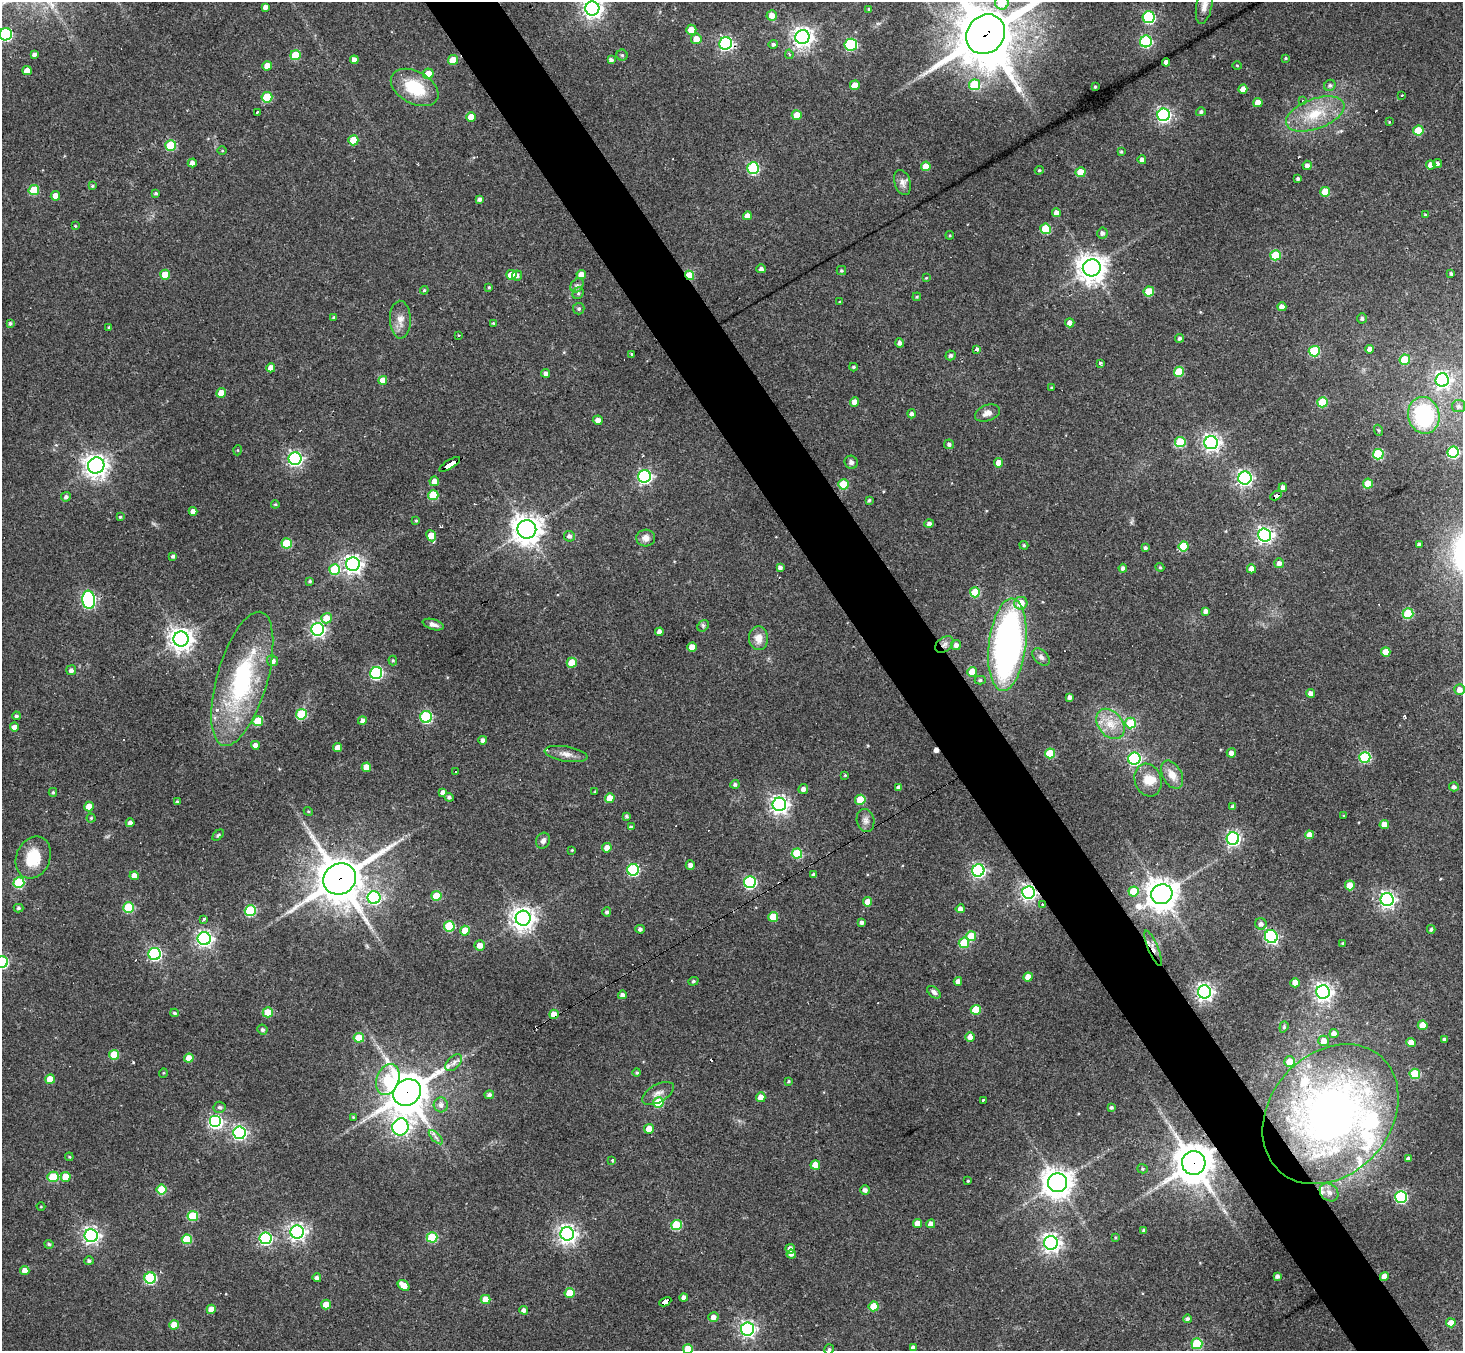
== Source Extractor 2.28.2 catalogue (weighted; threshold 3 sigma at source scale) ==
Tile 6 of 4 x 4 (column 2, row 2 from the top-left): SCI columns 1463-2923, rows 2989-4337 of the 5846 x 5839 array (HDU 1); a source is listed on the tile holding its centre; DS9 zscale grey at full resolution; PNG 1465 x 1353 px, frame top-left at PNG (2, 2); each listed source drawn as its Kron ellipse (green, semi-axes under 4 px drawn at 4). Shown black and unused: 5% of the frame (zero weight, under 3 of 4 exposures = <1% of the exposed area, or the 3 px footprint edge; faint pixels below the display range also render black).
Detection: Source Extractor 2.28.2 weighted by HDU 2 'WHT'; one run over the whole footprint, this tile lists its part. Background 0.0766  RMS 0.0057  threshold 0.0257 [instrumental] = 3 sigma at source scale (4.5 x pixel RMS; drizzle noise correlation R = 1.50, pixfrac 1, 0.05/0.05 arcsec/px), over >= 5 px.
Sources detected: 416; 1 inside a brighter object's white glare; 12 cosmic-ray / hot-pixel residue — neither listed nor drawn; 8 inside a brighter listed object's ellipse — not listed separately; the other 395 listed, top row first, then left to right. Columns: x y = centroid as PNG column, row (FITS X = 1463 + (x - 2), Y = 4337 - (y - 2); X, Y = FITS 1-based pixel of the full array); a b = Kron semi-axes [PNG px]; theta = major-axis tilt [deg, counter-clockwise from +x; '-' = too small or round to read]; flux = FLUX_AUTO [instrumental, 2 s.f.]
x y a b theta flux
1002 3 7 7 - 12
1204 5 19 8 78 4.3
265 7 4 4 - 2.2
592 8 7 7 - 330
869 9 3 3 - 0.85
772 15 5 5 - 4.5
1149 17 6 6 - 65
691 30 5 5 - 7.7
6 34 6 6 - 84
986 34 21 18 50 4000
802 37 7 7 - 360
696 39 5 5 - 6.1
1146 41 6 6 - 60
726 43 6 6 - 130
773 44 4 4 - 1.4
851 45 6 6 - 59
34 54 4 4 - 1.7
789 54 5 3 - 1.1
295 55 5 5 - 17
622 55 5 5 - 0.99
1286 58 4 3 - 0.67
354 60 4 4 - 3.4
453 60 5 5 - 11
611 60 4 4 - 1.7
1166 62 4 4 - 3.6
267 66 5 4 - 5.4
1237 66 4 3 - 0.5
27 71 5 4 - 5
428 74 5 5 - 8.5
855 85 5 4 - 8.6
975 85 5 5 - 33
1330 85 6 5 - 1.3
415 87 26 16 -29 25
1095 87 3 3 - 0.73
1243 89 4 4 - 4
1402 95 3 3 - 1.6
267 97 5 5 - 22
1303 101 3 3 - 3.1
1258 103 5 4 - 6.6
257 112 4 2 - 1.2
1201 112 5 4 - 1.4
1315 114 31 15 20 20
797 115 5 5 - 9.5
1164 115 6 6 - 140
471 117 5 4 - 7.1
1389 122 4 3 - 0.46
1418 130 5 5 - 18
353 140 5 5 - 12
171 145 5 5 - 27
222 151 5 3 - 0.47
1121 152 4 3 - 0.83
1142 160 4 4 - 2.2
192 163 4 4 - 3
1437 164 4 4 - 1.3
1307 165 4 4 - 2.4
1431 165 5 4 - 3.9
926 166 5 5 - 8.8
753 168 6 6 - 58
1039 170 5 3 - 0.67
1081 172 5 5 - 9.4
1298 178 4 3 - 1.2
902 183 13 8 -72 3.1
92 186 4 3 - 0.78
34 190 5 5 - 21
1325 192 5 5 - 11
156 193 4 3 - 0.89
55 196 5 4 - 6.5
479 199 4 3 - 1.7
1057 213 4 4 - 3.8
1425 215 3 3 - 0.71
747 216 4 4 - 3.8
75 226 4 3 - 0.62
1046 229 5 5 - 26
1102 233 5 5 - 1.8
950 235 4 3 - 0.58
1276 255 5 5 - 26
1092 268 9 8 - 670
761 269 5 4 - 1.6
841 271 5 4 - 0.82
1451 273 3 3 - 0.85
581 274 5 4 - 4.6
165 275 5 5 - 10
511 275 5 5 - 11
517 275 5 5 - 1.7
689 275 5 4 - 23
926 278 4 3 - 0.52
577 285 8 6 52 1.6
489 287 4 3 - 0.58
424 290 4 4 - 0.64
1149 292 5 5 - 15
578 293 6 5 - 0.98
917 297 4 4 - 0.61
840 302 4 2 - 0.43
1282 307 4 4 - 3.4
579 309 6 6 - 1
334 317 4 4 - 0.84
1362 318 5 5 - 1.3
400 320 19 10 -88 5.4
10 323 4 4 - 0.98
493 323 4 3 - 0.45
1070 323 4 4 - 3.4
109 327 4 3 - 0.59
459 336 3 3 - 2.2
1179 338 4 4 - 1.2
900 343 4 4 - 2.2
977 349 4 3 - 3.4
1370 349 4 4 - 3.3
1314 351 5 5 - 35
631 354 4 3 - 2
951 355 5 5 - 1.4
1405 360 5 5 - 22
1100 364 3 3 - 5.7
853 367 4 3 - 0.91
271 368 4 4 - 4.3
1179 372 5 5 - 18
545 373 4 4 - 2
383 380 4 4 - 5.8
1442 380 7 6 - 190
1051 387 3 2 - 0.47
221 393 5 4 - 6.6
855 402 4 4 - 4.2
1323 402 5 5 - 24
1458 406 7 6 - 1.5
987 413 13 8 19 3.7
912 414 4 4 - 1.7
1424 415 18 15 -78 49
598 420 5 4 - 2.8
1378 430 5 3 - 0.52
1180 442 5 5 - 27
1211 443 7 6 - 210
949 444 5 5 - 1.3
238 450 5 3 - 0.53
1453 452 6 5 - 48
1378 454 5 5 - 36
295 459 6 6 - 160
851 462 7 6 - 1.6
999 463 5 4 - 7
450 464 12 3 31 100
96 465 8 7 - 460
645 476 6 6 - 130
1245 478 6 6 - 170
434 481 5 5 - 3.9
843 484 5 5 - 23
1368 484 5 5 - 14
1283 488 4 4 - 2.6
433 495 5 5 - 22
1276 495 6 4 28 50
66 497 5 4 - 1.6
869 500 4 4 - 0.94
275 504 4 4 - 0.57
193 511 4 4 - 3.6
120 517 4 4 - 0.67
416 521 4 3 - 0.6
929 524 5 4 - 2
527 529 9 9 - 690
1264 535 6 6 - 200
431 536 6 5 - 8.1
569 536 5 5 - 1.8
646 538 9 8 - 3.5
287 543 5 5 - 27
1419 544 4 3 - 1.7
1024 545 4 3 - 0.75
1183 546 5 5 - 17
1145 548 4 4 - 1.1
173 556 4 4 - 1.4
1279 563 5 5 - 2.8
353 564 7 7 - 280
780 567 4 3 - 1.9
1160 567 4 4 - 0.7
1123 568 4 4 - 1.8
1251 569 4 4 - 4.5
335 570 5 5 - 22
310 581 4 4 - 0.73
975 592 5 5 - 25
89 600 9 6 -83 120
1021 603 6 6 - 8.6
1205 611 4 4 - 2
1408 613 5 5 - 27
327 618 5 5 - 8.3
433 624 11 5 -16 2.4
703 626 6 5 - 1.1
318 629 6 6 - 150
659 632 4 4 - 3
758 638 12 9 -87 5.9
181 639 7 7 - 500
944 644 10 7 39 2.5
956 645 5 5 - 2.4
1007 645 46 18 83 210
692 647 5 4 - 7.4
1386 652 4 4 - 7.7
1041 657 10 6 -45 2.2
393 660 5 4 - 0.81
272 661 6 5 - 3.4
572 663 5 5 - 11
71 670 5 5 - 1.9
972 672 5 5 - 9.7
376 673 6 6 - 85
242 679 69 25 74 71
980 680 5 4 - 0.99
1460 690 5 5 - 3.8
1310 693 4 4 - 2.9
1069 697 4 3 - 2
301 714 5 5 - 33
16 716 4 4 - 1.2
426 717 6 6 - 59
362 720 4 4 - 2.4
258 721 5 5 - 17
1130 723 5 5 - 16
1110 724 17 12 -51 9.8
14 727 4 4 - 2.9
483 740 4 4 - 1.9
255 745 4 4 - 2.7
338 747 4 4 - 3.9
1050 753 5 5 - 24
1231 753 4 4 - 2.8
566 754 21 7 -9 4.3
1365 757 5 5 - 42
1134 759 6 6 - 96
366 767 5 4 - 7.3
456 772 2 2 - 0.44
845 775 4 4 - 0.49
1172 775 15 9 -61 6.6
1148 780 16 13 -70 8.3
735 784 4 4 - 1.2
899 787 4 4 - 2.1
1454 787 5 4 - 2.1
803 789 5 4 - 2.3
53 792 4 4 - 0.84
443 792 4 4 - 2.4
595 792 4 2 - 0.47
449 797 4 4 - 1.3
610 798 5 4 - 9.7
860 800 5 5 - 19
177 801 4 4 - 0.47
779 804 7 6 - 250
89 807 5 4 - 6.8
1233 807 4 3 - 1.8
308 811 5 3 - 0.59
1344 815 3 2 - 0.5
626 816 4 3 - 0.95
91 818 4 4 - 0.71
866 820 11 8 -78 3.1
130 823 4 4 - 2.3
1384 825 4 4 - 5.6
631 827 4 3 - 1.2
218 835 7 4 44 0.85
1310 835 4 4 - 5.8
1233 839 6 6 - 130
543 841 8 6 64 2.2
607 848 5 5 - 5.1
572 850 3 3 - 0.49
797 854 5 5 - 25
33 858 21 17 66 18
690 865 4 4 - 2.4
633 870 6 6 - 68
978 870 6 6 - 120
813 874 3 3 - 1.1
134 876 4 4 - 4.7
340 879 17 15 33 2000
750 882 6 6 - 80
19 883 5 5 - 39
1350 885 5 5 - 9.4
1134 891 5 5 - 16
1028 892 6 6 - 190
1162 894 11 10 - 840
436 896 5 5 - 17
374 898 6 6 - 83
1387 900 6 6 - 200
868 902 4 4 - 6.6
1043 905 3 3 - 5.1
18 908 5 4 - 1
128 908 5 5 - 32
960 909 4 4 - 2.5
250 911 5 5 - 44
607 912 5 4 - 1.4
773 917 5 5 - 13
523 918 7 7 - 480
204 920 3 3 - 2.4
862 923 4 4 - 1.7
1261 924 6 5 - 2.3
449 926 5 5 - 34
640 929 4 4 - 1.5
1431 929 4 4 - 0.97
465 931 5 5 - 8.4
971 936 5 5 - 17
1271 936 7 6 - 100
204 939 6 6 - 190
964 943 5 5 - 23
1343 943 3 3 - 0.77
480 945 5 5 - 4
1153 948 19 5 -67 3.7
155 954 6 6 - 100
2 962 6 6 - 68
1028 977 4 4 - 6.4
693 981 5 4 - 0.76
958 981 4 4 - 2.7
1295 983 4 4 - 5.8
934 992 8 5 -40 1.8
1204 992 6 6 - 230
1323 992 7 6 - 250
622 995 4 4 - 2
976 1010 5 5 - 19
268 1012 5 5 - 12
175 1013 4 4 - 1.1
554 1014 5 4 - 8.1
1423 1025 5 4 - 9.7
1284 1027 6 4 70 0.7
262 1030 5 4 - 1.3
1334 1034 4 4 - 3.8
970 1037 5 4 - 3.3
359 1038 5 5 - 17
1445 1039 4 3 - 1.6
1324 1041 5 5 - 5.6
1411 1043 5 4 - 6.7
114 1055 5 5 - 18
189 1058 4 4 - 6.3
1290 1062 5 5 - 8.9
454 1063 10 6 46 2.2
163 1073 5 3 - 0.5
637 1073 4 4 - 0.82
1415 1074 5 5 - 28
50 1079 5 5 - 11
388 1080 16 11 70 28
789 1081 4 3 - 0.76
407 1092 14 12 38 1500
658 1093 17 8 29 4
489 1095 5 4 - 1.6
761 1097 5 4 - 5.2
984 1100 3 3 - 7.8
658 1102 5 5 - 27
441 1105 7 7 - 2.9
220 1107 6 5 - 1.3
1111 1107 4 4 - 1
1330 1114 77 60 48 300
353 1117 4 3 - 0.46
216 1122 6 6 - 110
400 1127 8 8 - 190
649 1129 5 4 - 9.1
239 1133 6 6 - 130
436 1137 9 3 -45 1.5
69 1157 4 4 - 0.65
1408 1159 4 3 - 1.7
612 1160 3 3 - 0.76
1194 1163 12 12 - 1400
815 1165 5 4 - 8.1
1142 1169 5 4 - 0.81
53 1177 6 5 - 24
66 1177 5 5 - 10
968 1181 3 3 - 0.58
1058 1183 9 9 - 710
161 1190 5 5 - 21
865 1190 4 4 - 2
1329 1192 10 8 -41 3.6
1401 1197 6 6 - 79
41 1207 4 3 - 0.42
193 1216 5 5 - 28
918 1223 4 4 - 6.3
931 1224 4 4 - 3.5
676 1225 5 5 - 32
1144 1230 3 3 - 1
297 1232 6 6 - 220
567 1234 7 6 - 280
91 1236 6 6 - 200
432 1237 5 5 - 33
266 1238 6 6 - 87
1115 1238 4 3 - 0.56
187 1239 5 5 - 22
1051 1243 7 7 - 270
49 1244 4 4 - 1.1
790 1249 5 4 - 3.2
791 1254 4 4 - 1.8
89 1261 5 4 - 1.2
25 1270 4 4 - 4.4
1277 1276 4 4 - 1.6
1384 1277 4 4 - 5.4
150 1278 5 5 - 57
317 1278 4 4 - 1.9
404 1285 6 4 -38 8.4
570 1293 5 5 - 15
684 1298 4 4 - 2.9
485 1299 5 4 - 8.5
665 1302 6 4 26 61
326 1304 5 4 - 8
874 1306 5 5 - 14
211 1309 4 4 - 6.7
524 1310 4 4 - 2.1
713 1317 5 5 - 3.1
1187 1319 4 4 - 1.6
1451 1323 5 4 - 6.5
174 1325 5 4 - 11
747 1329 6 6 - 180
1197 1344 5 5 - 29
913 1348 4 3 - 1.9
688 1349 5 5 - 18
829 1349 5 4 - 1
Overlapping masked pixels (flux is a lower limit): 17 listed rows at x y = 986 34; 353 140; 1081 172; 689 275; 450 464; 1276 495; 944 644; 340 879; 1028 892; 1043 905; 1153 948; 554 1014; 407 1092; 1330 1114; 1194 1163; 1384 1277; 665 1302
Isophote crosses this tile's border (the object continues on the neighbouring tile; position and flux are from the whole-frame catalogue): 8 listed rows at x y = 1002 3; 1204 5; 592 8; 6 34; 986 34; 2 962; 688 1349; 829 1349